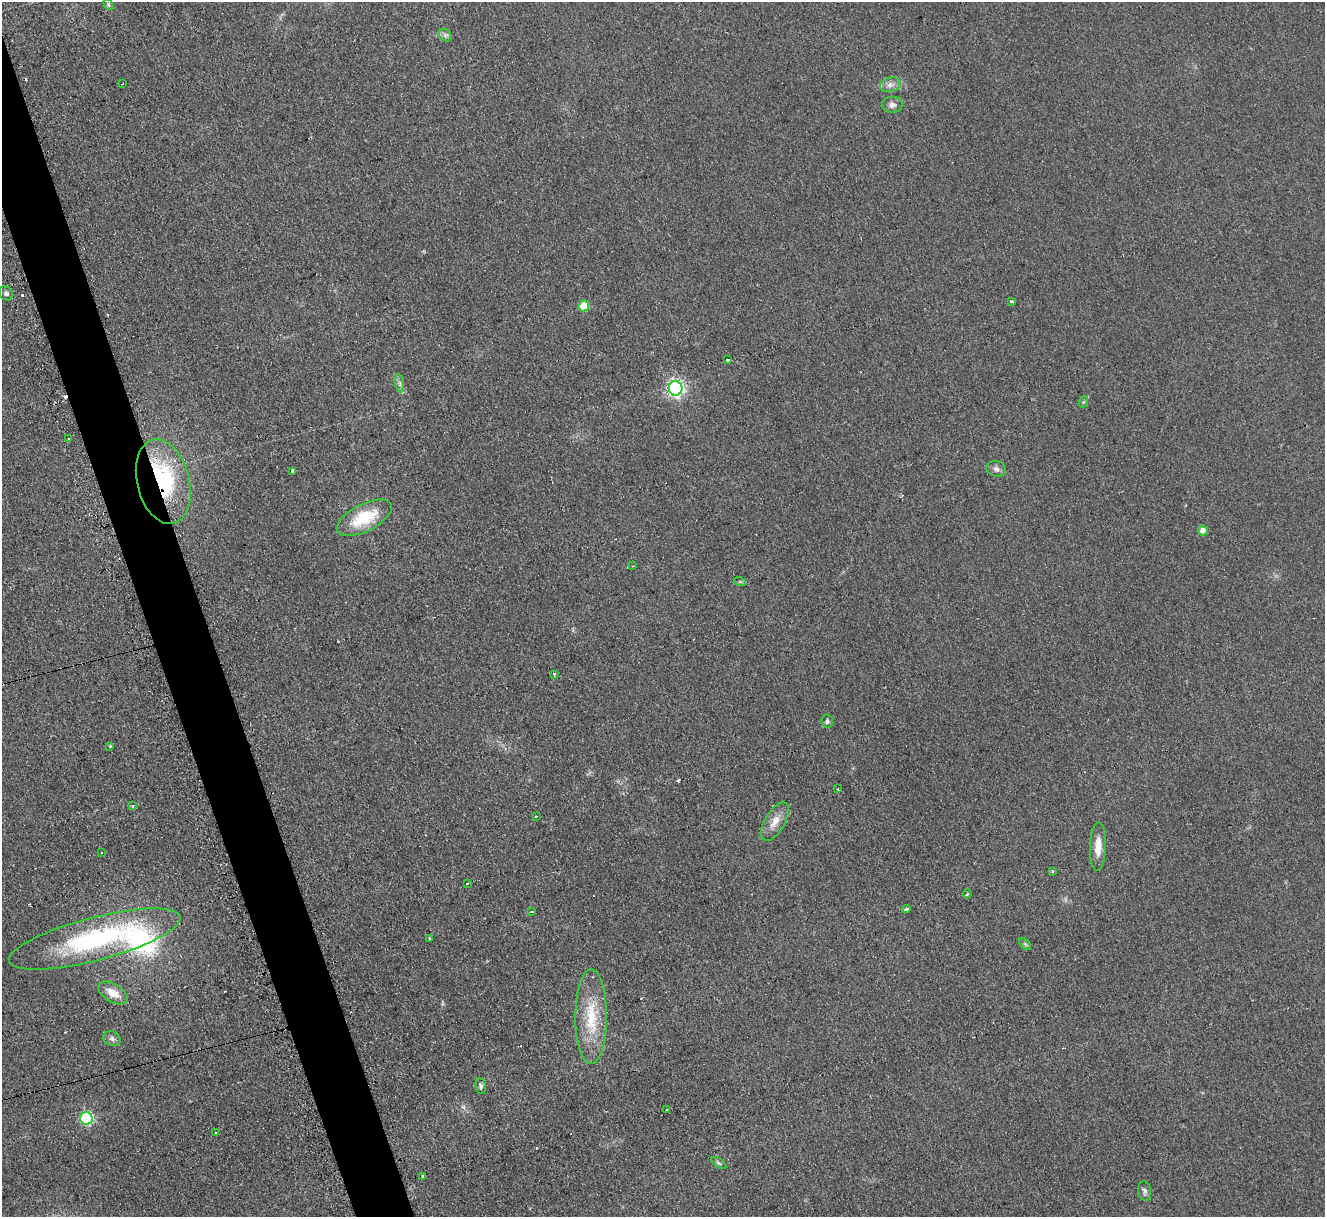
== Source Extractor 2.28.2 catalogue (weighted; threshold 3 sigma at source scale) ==
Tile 11 of 4 x 4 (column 3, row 3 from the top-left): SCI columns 2666-3988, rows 1489-2703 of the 5319 x 5278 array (HDU 1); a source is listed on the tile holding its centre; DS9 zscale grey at full resolution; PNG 1327 x 1219 px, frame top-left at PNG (2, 2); each listed source drawn as its Kron ellipse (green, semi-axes under 4 px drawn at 4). Shown black and unused: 4% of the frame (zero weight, under 2 of 3 exposures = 2% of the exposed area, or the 3 px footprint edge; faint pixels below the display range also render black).
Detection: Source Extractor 2.28.2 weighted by HDU 2 'WHT'; one run over the whole footprint, this tile lists its part. Background 0.123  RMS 0.012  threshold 0.0542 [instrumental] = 3 sigma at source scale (4.5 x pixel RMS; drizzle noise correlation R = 1.50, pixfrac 1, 0.05/0.05 arcsec/px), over >= 5 px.
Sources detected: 62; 1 too faint to see at this stretch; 12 cosmic-ray / hot-pixel residue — neither listed nor drawn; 2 inside a brighter listed object's ellipse — not listed separately; the other 47 listed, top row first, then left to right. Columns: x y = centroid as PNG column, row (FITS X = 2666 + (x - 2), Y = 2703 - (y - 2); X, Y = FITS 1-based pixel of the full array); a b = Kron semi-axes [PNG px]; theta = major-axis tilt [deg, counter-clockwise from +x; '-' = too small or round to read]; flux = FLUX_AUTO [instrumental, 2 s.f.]
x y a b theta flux
108 4 6 3 -59 1.3
445 35 7 5 -44 3.1
123 84 3 2 - 1.1
890 85 10 7 17 6.3
892 105 10 8 2 5.2
6 293 8 6 -46 3.4
1012 301 3 3 - 4
584 306 5 5 - 30
728 359 3 3 - 5.3
400 383 9 4 -81 3.4
676 388 7 7 - 360
1083 402 6 3 70 1.6
69 439 3 2 - 1.8
996 469 10 7 -18 4.7
292 471 3 3 - 26
163 482 43 26 -76 130
364 518 30 13 27 50
1203 530 5 5 - 7.3
633 566 3 2 - 0.89
740 582 6 4 -18 1.5
554 674 4 3 - 2.3
827 721 6 5 - 2.9
110 746 3 2 - 1.1
838 789 3 3 - 2.5
133 805 3 3 - 3.3
536 816 3 3 - 1.8
775 822 21 10 60 15
1098 847 24 8 88 17
101 852 2 2 - 1
1052 872 4 3 - 1.6
467 883 3 2 - 1.6
967 894 4 3 - 1.6
906 909 4 3 - 20
531 912 3 3 - 4.1
430 938 3 3 - 1.8
95 939 88 21 15 190
1025 944 7 4 -45 2
113 993 16 9 -31 17
591 1017 47 15 90 53
112 1039 9 7 -24 4.1
481 1086 8 5 -80 3.4
666 1110 3 2 - 1.9
86 1118 6 6 - 140
215 1133 3 3 - 2.5
719 1163 8 4 -35 2.3
422 1176 3 3 - 3.7
1145 1191 10 6 -81 3.8
Overlapping masked pixels (flux is a lower limit): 1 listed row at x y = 163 482